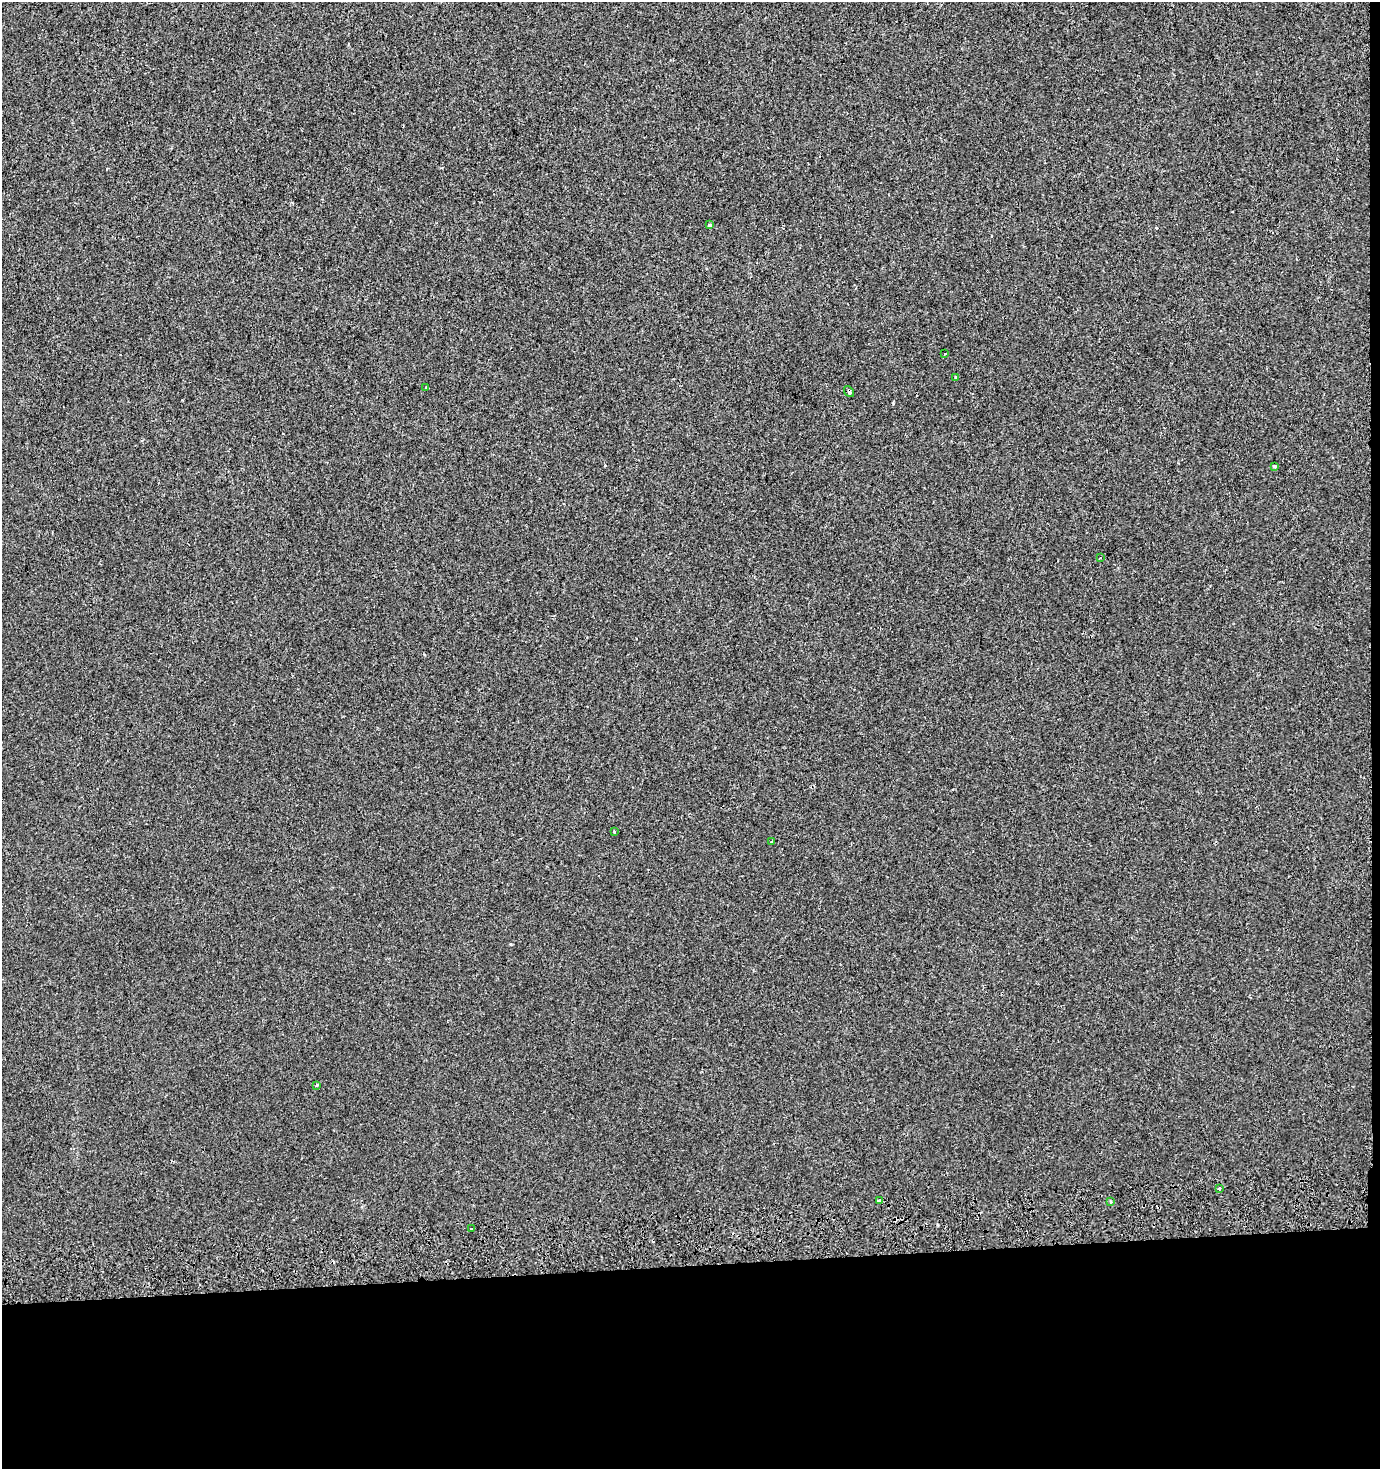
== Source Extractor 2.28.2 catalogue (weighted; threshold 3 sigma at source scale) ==
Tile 9 of 3 x 3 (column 3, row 3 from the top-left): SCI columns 2761-4138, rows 56-1522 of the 4138 x 4510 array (HDU 1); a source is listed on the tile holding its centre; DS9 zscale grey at full resolution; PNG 1382 x 1471 px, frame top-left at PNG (2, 2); each listed source drawn as its Kron ellipse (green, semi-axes under 4 px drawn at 4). Shown black and unused: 14% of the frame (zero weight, under 2 of 3 exposures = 3% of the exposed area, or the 3 px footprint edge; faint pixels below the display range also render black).
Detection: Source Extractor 2.28.2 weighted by HDU 2 'WHT'; one run over the whole footprint, this tile lists its part. Background -4.53e-04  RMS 0.0029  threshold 0.0131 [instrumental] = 3 sigma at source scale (4.5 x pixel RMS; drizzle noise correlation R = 1.50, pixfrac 1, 0.0396/0.0396 arcsec/px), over >= 5 px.
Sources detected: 16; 2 cosmic-ray / hot-pixel residue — neither listed nor drawn; the other 14 listed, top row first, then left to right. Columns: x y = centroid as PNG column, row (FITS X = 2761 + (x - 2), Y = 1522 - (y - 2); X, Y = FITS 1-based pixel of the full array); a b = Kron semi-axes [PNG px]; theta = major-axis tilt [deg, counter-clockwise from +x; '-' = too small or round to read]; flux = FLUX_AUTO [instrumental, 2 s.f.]
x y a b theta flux
709 225 3 3 - 0.6
945 353 3 3 - 0.57
956 377 3 3 - 0.44
426 387 3 2 - 0.35
849 392 6 4 -54 0.41
1274 466 3 3 - 1.4
1100 558 3 2 - 0.22
614 831 3 3 - 1.4
771 842 3 3 - 0.88
316 1085 4 3 - 0.33
1219 1188 3 3 - 0.58
879 1201 4 3 - 0.36
1111 1202 3 3 - 1.7
471 1229 3 2 - 0.4